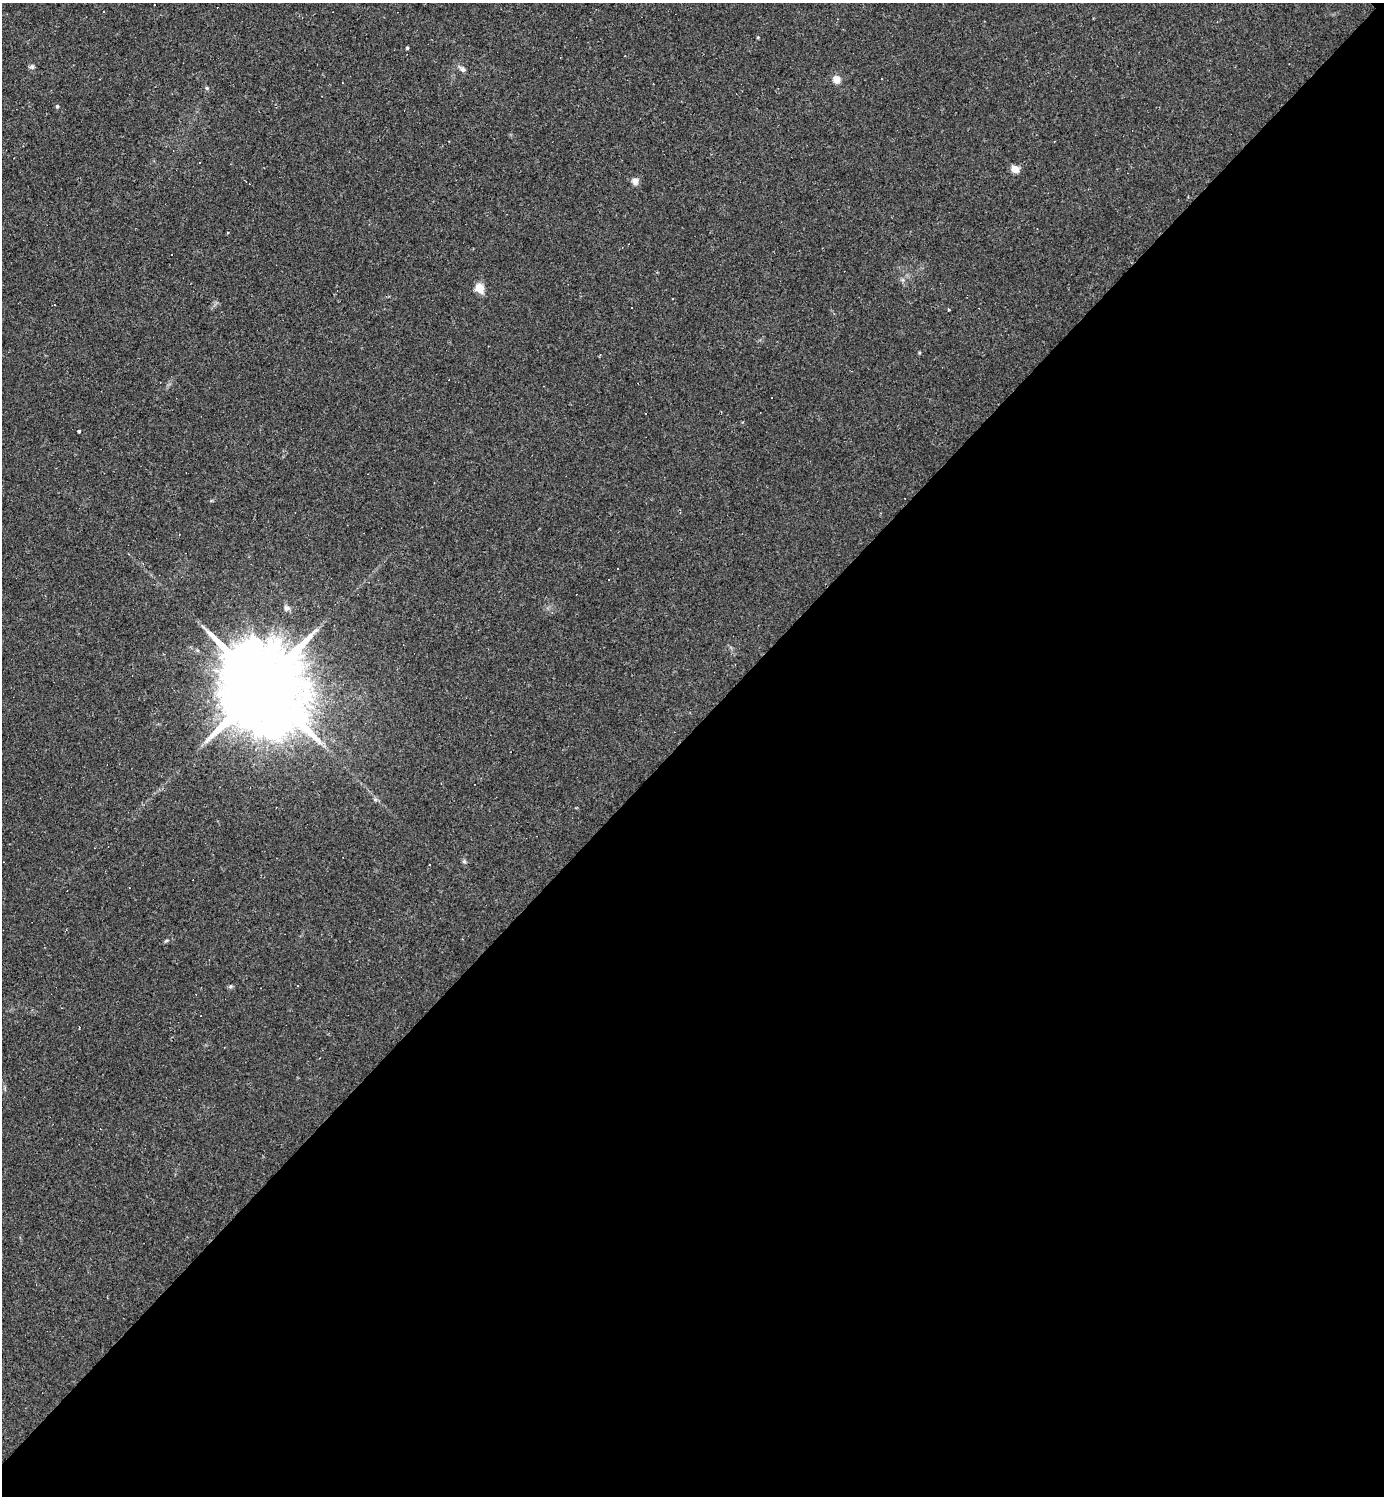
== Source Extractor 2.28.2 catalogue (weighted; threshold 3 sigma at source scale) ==
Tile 12 of 4 x 4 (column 4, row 3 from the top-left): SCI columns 4443-5824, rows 1495-2988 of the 5976 x 5976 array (HDU 1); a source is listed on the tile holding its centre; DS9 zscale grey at full resolution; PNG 1386 x 1498 px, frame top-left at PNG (2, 3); no overlay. Shown black and unused: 51% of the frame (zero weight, under 2 of 3 exposures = <1% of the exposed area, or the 3 px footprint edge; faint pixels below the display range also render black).
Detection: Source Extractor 2.28.2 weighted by HDU 2 'WHT'; one run over the whole footprint, this tile lists its part. Background 0.0635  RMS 0.0069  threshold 0.0312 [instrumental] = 3 sigma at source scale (4.5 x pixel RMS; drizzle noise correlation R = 1.50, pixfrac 1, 0.05/0.05 arcsec/px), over >= 5 px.
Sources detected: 35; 1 inside a brighter object's white glare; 11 cosmic-ray / hot-pixel residue — not listed; the other 23 listed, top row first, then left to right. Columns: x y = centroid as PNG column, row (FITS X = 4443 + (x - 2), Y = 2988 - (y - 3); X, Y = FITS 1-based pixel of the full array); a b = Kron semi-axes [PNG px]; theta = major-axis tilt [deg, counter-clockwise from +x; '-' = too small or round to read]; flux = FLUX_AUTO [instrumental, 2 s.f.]
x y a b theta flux
407 48 3 3 - 0.97
625 56 3 2 - 0.48
32 67 7 6 - 1.5
463 69 8 6 -30 2.1
836 79 7 7 - 7.5
342 83 2 2 - 0.45
207 88 5 4 - 0.91
57 106 5 4 - 1.1
1015 169 5 5 - 22
635 181 9 8 - 3.3
227 232 3 3 - 0.85
480 288 9 7 -70 9.7
672 298 3 3 - 1.9
54 305 3 2 - 0.79
948 309 3 3 - 0.81
79 431 3 3 - 1.3
286 608 8 7 - 2.4
260 684 31 16 -46 17000
464 862 6 4 -1 1
430 865 2 2 - 0.47
166 941 6 4 41 0.92
230 986 6 5 - 1.2
298 986 3 2 - 0.46